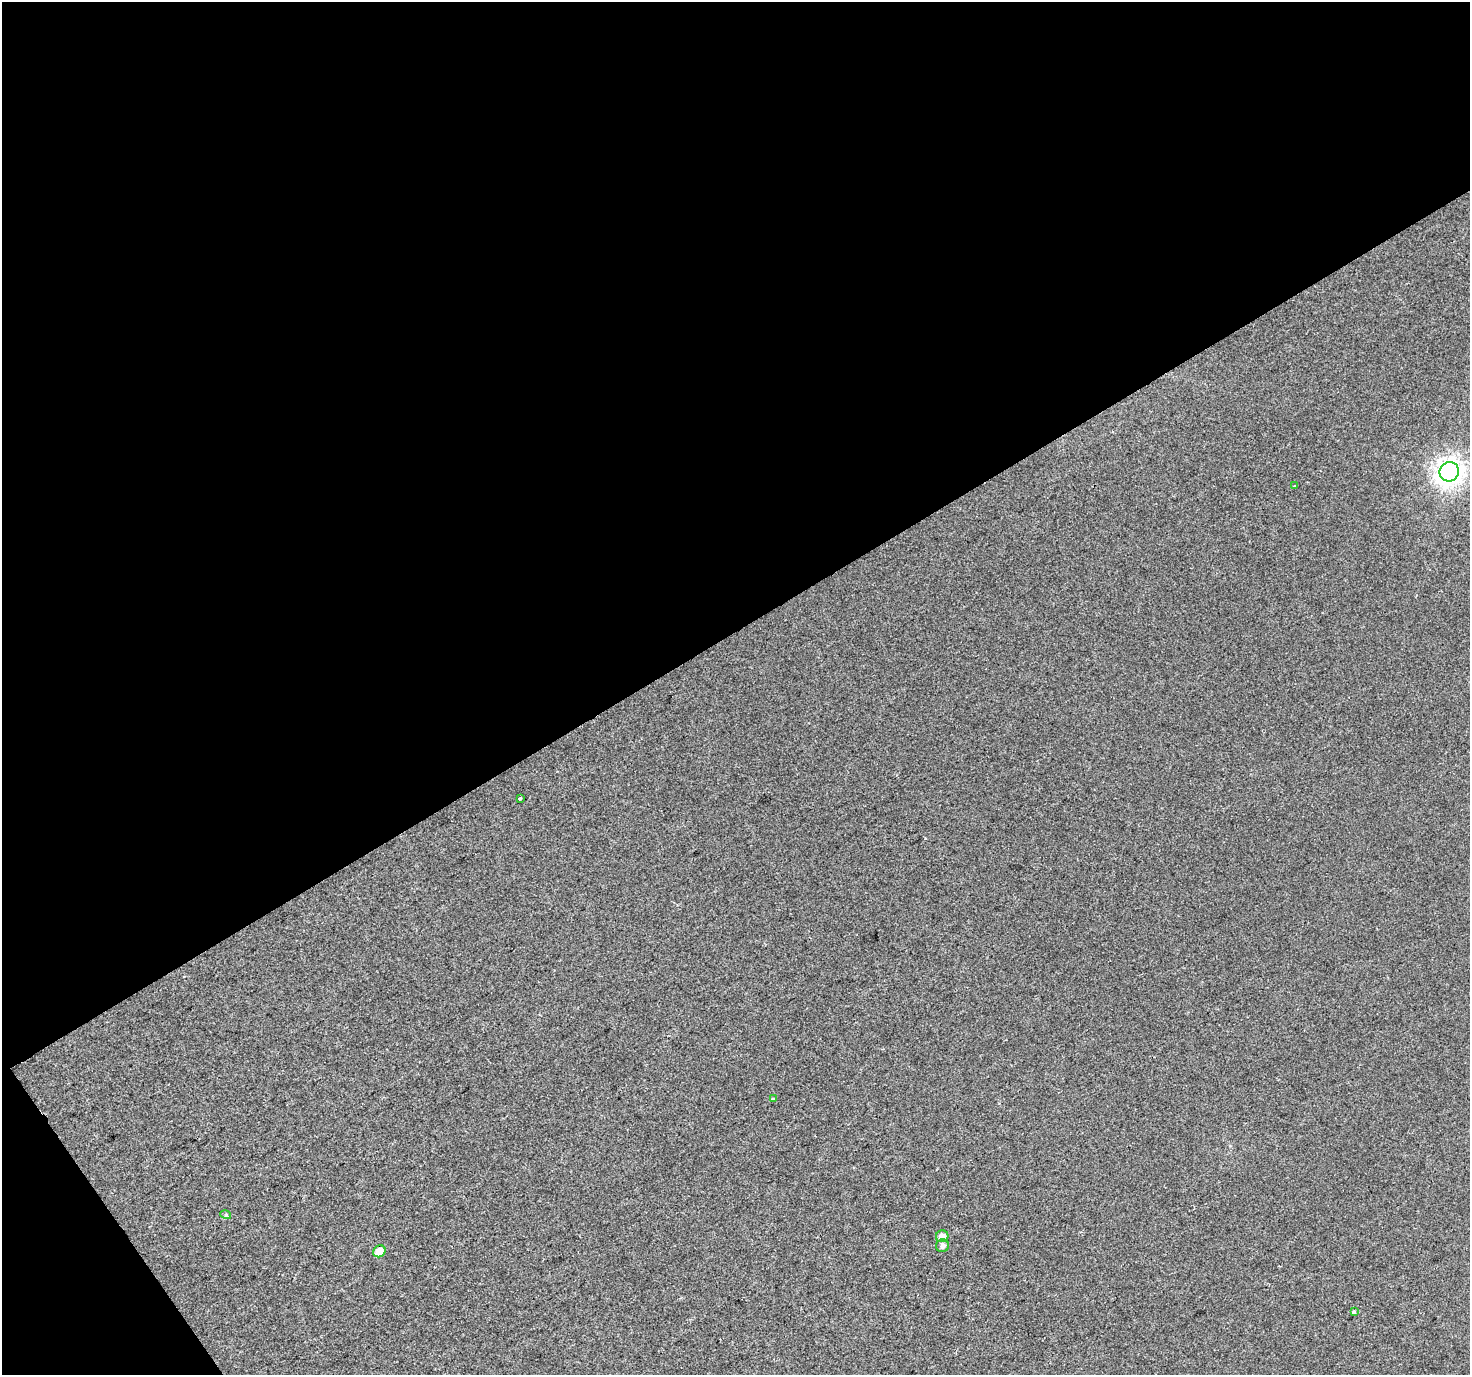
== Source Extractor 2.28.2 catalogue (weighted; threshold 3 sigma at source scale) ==
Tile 1 of 2 x 2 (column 1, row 1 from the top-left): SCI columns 1-1468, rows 1458-2830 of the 2936 x 2896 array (HDU 1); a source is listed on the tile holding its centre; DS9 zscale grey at full resolution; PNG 1472 x 1377 px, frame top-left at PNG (2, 2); each listed source drawn as its Kron ellipse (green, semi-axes under 4 px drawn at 4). Shown black and unused: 48% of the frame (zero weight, under 2 of 3 exposures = <1% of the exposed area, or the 3 px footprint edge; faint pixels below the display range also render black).
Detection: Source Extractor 2.28.2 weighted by HDU 2 'WHT'; one run over the whole footprint, this tile lists its part. Background 0.0319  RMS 0.0085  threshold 0.0381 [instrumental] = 3 sigma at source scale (4.5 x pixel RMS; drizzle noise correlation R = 1.50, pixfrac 1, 0.0396/0.0396 arcsec/px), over >= 5 px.
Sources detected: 9; all 9 listed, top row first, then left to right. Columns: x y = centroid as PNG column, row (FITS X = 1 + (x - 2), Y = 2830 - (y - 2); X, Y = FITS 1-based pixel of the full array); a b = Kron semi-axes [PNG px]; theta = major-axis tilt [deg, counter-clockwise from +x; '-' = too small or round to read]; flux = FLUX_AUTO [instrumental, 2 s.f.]
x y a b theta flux
1449 472 10 9 - 710
1295 485 3 3 - 3.3
520 798 3 3 - 1.5
773 1099 3 3 - 0.78
226 1215 5 3 - 0.96
942 1236 6 6 - 6.1
942 1246 6 6 - 3.5
379 1251 6 5 - 9.4
1354 1312 3 3 - 2.4